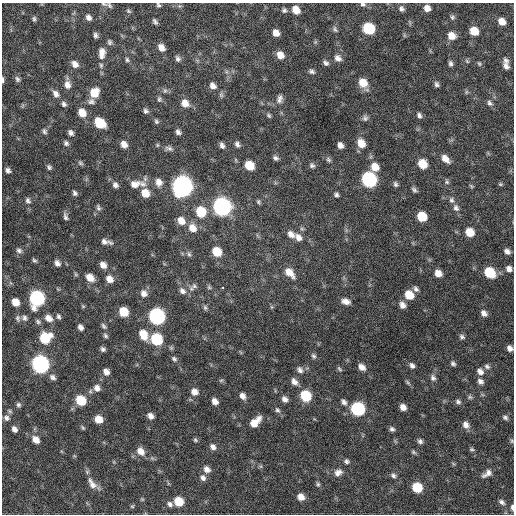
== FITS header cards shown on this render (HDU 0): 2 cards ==
NAXIS1  =                  512 / Axis length
NAXIS2  =                  512 / Axis length

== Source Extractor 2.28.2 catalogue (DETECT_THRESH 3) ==
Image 512 x 512 px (HDU 0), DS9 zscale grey, 1 PNG px = 1 image px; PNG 516 x 516 px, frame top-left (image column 1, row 512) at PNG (2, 3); no overlay
Background 583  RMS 18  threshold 53.2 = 3 sigma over >= 5 px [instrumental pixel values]
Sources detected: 215; all 215 listed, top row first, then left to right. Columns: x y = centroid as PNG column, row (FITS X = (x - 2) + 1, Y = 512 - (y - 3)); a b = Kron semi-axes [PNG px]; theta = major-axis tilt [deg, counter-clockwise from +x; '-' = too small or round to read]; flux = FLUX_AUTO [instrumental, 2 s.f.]
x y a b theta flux
363 4 8 6 -13 2800
109 5 9 5 -44 2900
158 5 6 4 -44 2100
427 8 6 6 - 8000
401 9 7 6 - 3700
284 10 6 6 - 2800
296 10 8 6 -55 15000
128 11 7 4 -41 1900
88 17 8 6 -53 4500
452 17 6 5 - 2300
34 19 7 4 -89 2400
155 21 7 4 -59 2800
502 22 7 5 -43 11000
369 28 8 7 - 71000
335 29 9 5 -59 2500
474 31 7 6 - 22000
276 33 6 5 - 8800
95 35 6 5 - 3100
451 36 8 7 - 14000
109 42 8 6 -76 2700
315 42 6 4 45 1600
161 48 8 6 -57 8600
102 53 16 9 87 11000
280 55 8 6 -56 11000
338 58 9 7 -40 5600
178 59 7 6 - 3700
127 60 7 5 -74 2200
506 60 8 6 -50 3700
467 61 6 4 -45 1600
326 63 7 5 -31 3300
450 63 6 5 - 3000
75 64 9 6 -47 7300
479 64 6 4 -62 1600
506 66 8 6 -52 4900
312 71 7 5 -23 3100
17 79 8 6 -63 3200
3 80 6 3 -88 2500
363 83 9 8 - 18000
436 84 6 5 - 2800
67 85 10 8 -77 7700
213 86 8 7 - 6200
165 91 7 5 68 2600
466 92 6 4 71 1500
94 93 9 8 - 21000
56 94 10 7 -56 6000
221 95 7 5 -69 2600
159 99 8 5 -83 2400
280 99 12 7 78 5100
91 101 9 8 - 4500
185 103 10 8 -45 11000
490 103 8 6 -54 3300
64 104 7 6 - 3200
146 111 7 6 - 3000
82 113 8 6 -51 15000
269 115 7 4 -46 2100
419 115 7 5 -67 3300
365 118 7 7 - 3300
156 121 6 5 - 2200
100 123 9 7 -42 39000
44 131 8 6 -76 2900
178 132 6 5 - 3800
71 133 7 5 -49 3900
66 143 7 6 - 3100
361 143 9 7 -59 15000
124 144 7 6 - 8200
237 144 7 6 - 3900
222 145 7 5 -66 4000
340 145 6 5 - 5700
169 148 12 6 -15 4100
275 158 7 5 -26 3100
445 159 11 7 -44 9300
328 160 8 5 -45 2600
80 163 7 5 -41 2400
423 164 8 7 - 24000
249 165 8 6 -42 24000
312 165 8 6 -41 3200
49 167 7 6 - 2700
375 167 9 8 - 14000
8 170 7 6 - 3800
369 179 9 8 - 230000
159 182 9 7 -69 8700
447 182 7 6 - 2400
135 184 14 10 15 11000
143 184 10 9 - 7500
395 184 6 5 - 2800
500 184 5 4 - 1500
115 185 8 7 - 4100
182 186 9 8 - 900000
471 186 6 4 -45 1500
414 190 7 4 -44 2700
75 193 6 5 - 3000
145 193 8 7 - 17000
336 195 5 4 - 2700
451 200 8 7 - 3500
28 201 9 7 -62 4300
258 202 6 5 - 2000
222 207 9 8 - 500000
98 208 8 5 -71 2700
456 208 9 7 -63 4900
201 212 9 8 - 36000
65 216 10 5 -75 3600
422 216 7 7 - 32000
181 221 9 8 - 12000
192 228 10 9 - 13000
470 232 7 7 - 21000
291 234 10 7 -37 7600
298 237 10 7 -54 7000
106 242 12 5 -11 5700
19 250 9 6 -34 3800
507 251 7 5 -35 4900
217 252 8 7 - 28000
189 254 8 5 -74 2700
34 260 6 4 -48 2100
57 263 7 6 - 5000
103 265 7 6 - 7800
509 269 7 6 - 5700
289 273 12 7 -47 14000
438 273 7 6 - 10000
490 273 9 7 -41 47000
90 278 9 7 -43 11000
109 279 9 7 -50 9800
194 286 9 7 -17 4100
209 287 6 5 - 2000
222 287 3 2 - 2700
416 289 8 6 -61 3700
182 291 10 8 -45 6100
144 293 9 8 - 7200
409 295 8 7 - 21000
37 298 9 8 - 240000
346 301 9 6 -14 7200
15 302 7 6 - 14000
402 305 8 6 -56 6800
83 306 6 4 -45 1400
205 308 8 5 -63 2200
124 312 7 6 - 31000
484 313 9 6 -47 5400
58 316 6 5 - 2500
157 316 9 8 - 320000
18 318 9 6 -82 3200
24 318 8 6 -76 3500
48 318 9 7 -40 8900
38 322 7 6 - 2700
104 326 9 4 -48 2600
80 327 6 4 -56 4600
143 335 11 8 -63 20000
105 336 7 5 -48 2300
462 337 7 6 - 3100
45 338 9 8 - 43000
156 339 8 7 - 73000
510 348 6 5 - 5100
103 349 6 5 - 3000
313 356 8 5 -49 2700
174 359 7 6 - 2700
453 363 7 5 -49 2700
40 364 9 8 - 430000
412 366 8 6 -62 4000
487 366 8 6 -20 3300
362 367 8 6 -37 7500
339 369 8 4 -46 1900
300 370 9 7 -55 4600
106 372 6 6 - 6500
480 372 9 7 -45 6300
52 377 9 7 -41 4200
433 378 9 7 -68 4200
221 380 6 4 2 1600
294 381 9 6 -54 6200
480 381 9 6 -43 4700
408 383 9 4 -49 2200
97 388 9 8 - 6300
194 392 8 7 - 7600
243 396 8 6 -59 5900
306 396 8 7 - 53000
470 397 7 5 -21 2300
285 399 7 5 -47 5100
81 400 8 7 - 41000
215 401 6 5 - 7200
344 402 8 5 -50 4100
458 402 8 6 -26 3300
18 405 6 5 - 2600
403 407 6 5 - 8200
358 409 8 7 - 150000
277 410 8 5 -47 3100
150 416 6 5 - 5800
505 417 7 5 -26 2900
6 418 8 7 - 4400
98 419 7 6 - 15000
255 422 12 7 43 15000
466 425 9 7 -61 7000
83 428 7 3 -54 1700
14 429 6 5 - 4900
392 429 6 5 - 3200
36 440 9 7 -52 9200
195 440 5 5 - 1900
420 441 7 6 - 3200
512 441 7 4 -73 1800
213 447 8 6 -48 4900
472 449 7 4 -10 1900
141 451 10 8 -51 10000
413 452 7 5 -41 2100
347 461 6 6 - 2700
207 469 9 7 -38 6300
338 472 12 8 29 7100
487 473 15 7 34 7400
393 475 7 6 - 3300
203 478 8 7 - 4600
92 484 18 8 -58 9000
318 484 6 5 - 2200
417 487 7 7 - 40000
301 497 7 6 - 9200
142 499 6 4 -45 1300
179 502 7 7 - 26000
502 502 9 6 -36 4100
170 504 8 6 -42 3700
132 506 5 5 - 1400
512 507 7 4 -87 3700
At the frame edge (FLAGS 8, measured only in part): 7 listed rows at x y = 363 4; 109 5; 158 5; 3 80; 510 348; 512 441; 512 507